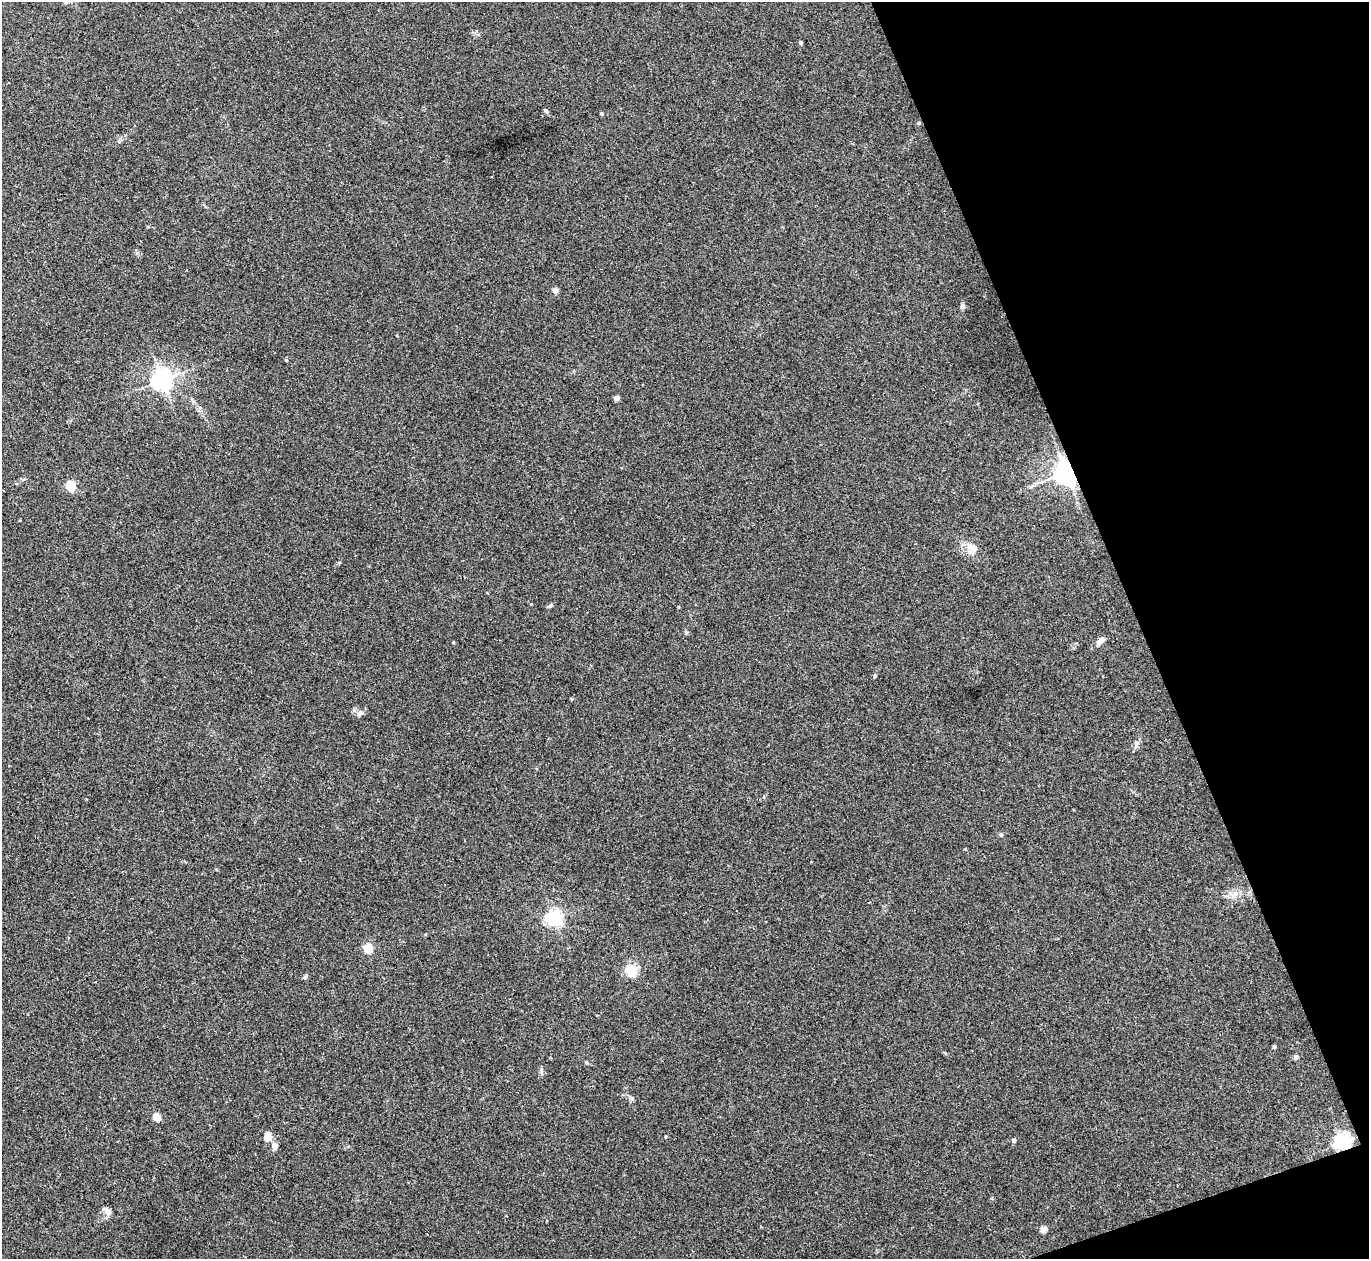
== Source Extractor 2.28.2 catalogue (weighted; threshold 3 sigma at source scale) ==
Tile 12 of 4 x 4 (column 4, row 3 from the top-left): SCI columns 4142-5508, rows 1439-2695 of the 5537 x 5514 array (HDU 1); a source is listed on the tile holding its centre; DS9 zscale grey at full resolution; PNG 1371 x 1261 px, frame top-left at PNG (2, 2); no overlay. Shown black and unused: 18% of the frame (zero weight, under 2 of 3 exposures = <1% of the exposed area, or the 3 px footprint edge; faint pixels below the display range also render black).
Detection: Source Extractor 2.28.2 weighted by HDU 2 'WHT'; one run over the whole footprint, this tile lists its part. Background 0.0467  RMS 0.0074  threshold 0.0332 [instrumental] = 3 sigma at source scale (4.5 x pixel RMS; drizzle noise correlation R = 1.50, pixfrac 1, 0.05/0.05 arcsec/px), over >= 5 px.
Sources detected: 36; all 36 listed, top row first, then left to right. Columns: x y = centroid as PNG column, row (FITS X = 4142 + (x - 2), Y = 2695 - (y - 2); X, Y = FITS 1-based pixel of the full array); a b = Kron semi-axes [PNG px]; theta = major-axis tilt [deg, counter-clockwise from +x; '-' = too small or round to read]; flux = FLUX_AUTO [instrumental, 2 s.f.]
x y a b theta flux
801 42 4 4 - 1.4
546 111 7 4 -56 1.3
601 114 4 4 - 1.1
919 123 5 4 - 0.95
555 290 4 4 - 7.9
962 306 7 6 - 1.7
286 360 3 3 - 1
162 380 7 6 - 460
617 398 4 4 - 6.1
1066 472 7 6 - 710
71 486 5 5 - 51
972 547 19 10 -34 6.9
550 606 7 4 24 1.1
678 607 4 3 - 0.57
1101 641 11 6 41 3.9
453 642 4 3 - 0.63
875 676 6 4 70 0.85
360 713 10 6 29 2.5
764 797 5 3 - 0.59
1001 835 5 4 - 1.6
554 918 6 6 - 210
368 948 5 5 - 47
631 970 5 5 - 90
305 977 7 4 44 1
1274 1047 4 3 - 1.3
1296 1057 4 4 - 3.7
586 1062 5 4 - 0.86
541 1070 7 4 89 1.3
632 1099 7 6 - 1.6
157 1117 10 7 -44 6
268 1136 8 7 - 7.3
1014 1140 4 4 - 2.2
1343 1142 6 6 - 250
274 1146 10 7 -76 3.5
108 1212 11 7 -61 3.3
1043 1229 4 4 - 12
Overlapping masked pixels (flux is a lower limit): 3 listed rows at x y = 919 123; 1066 472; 1343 1142